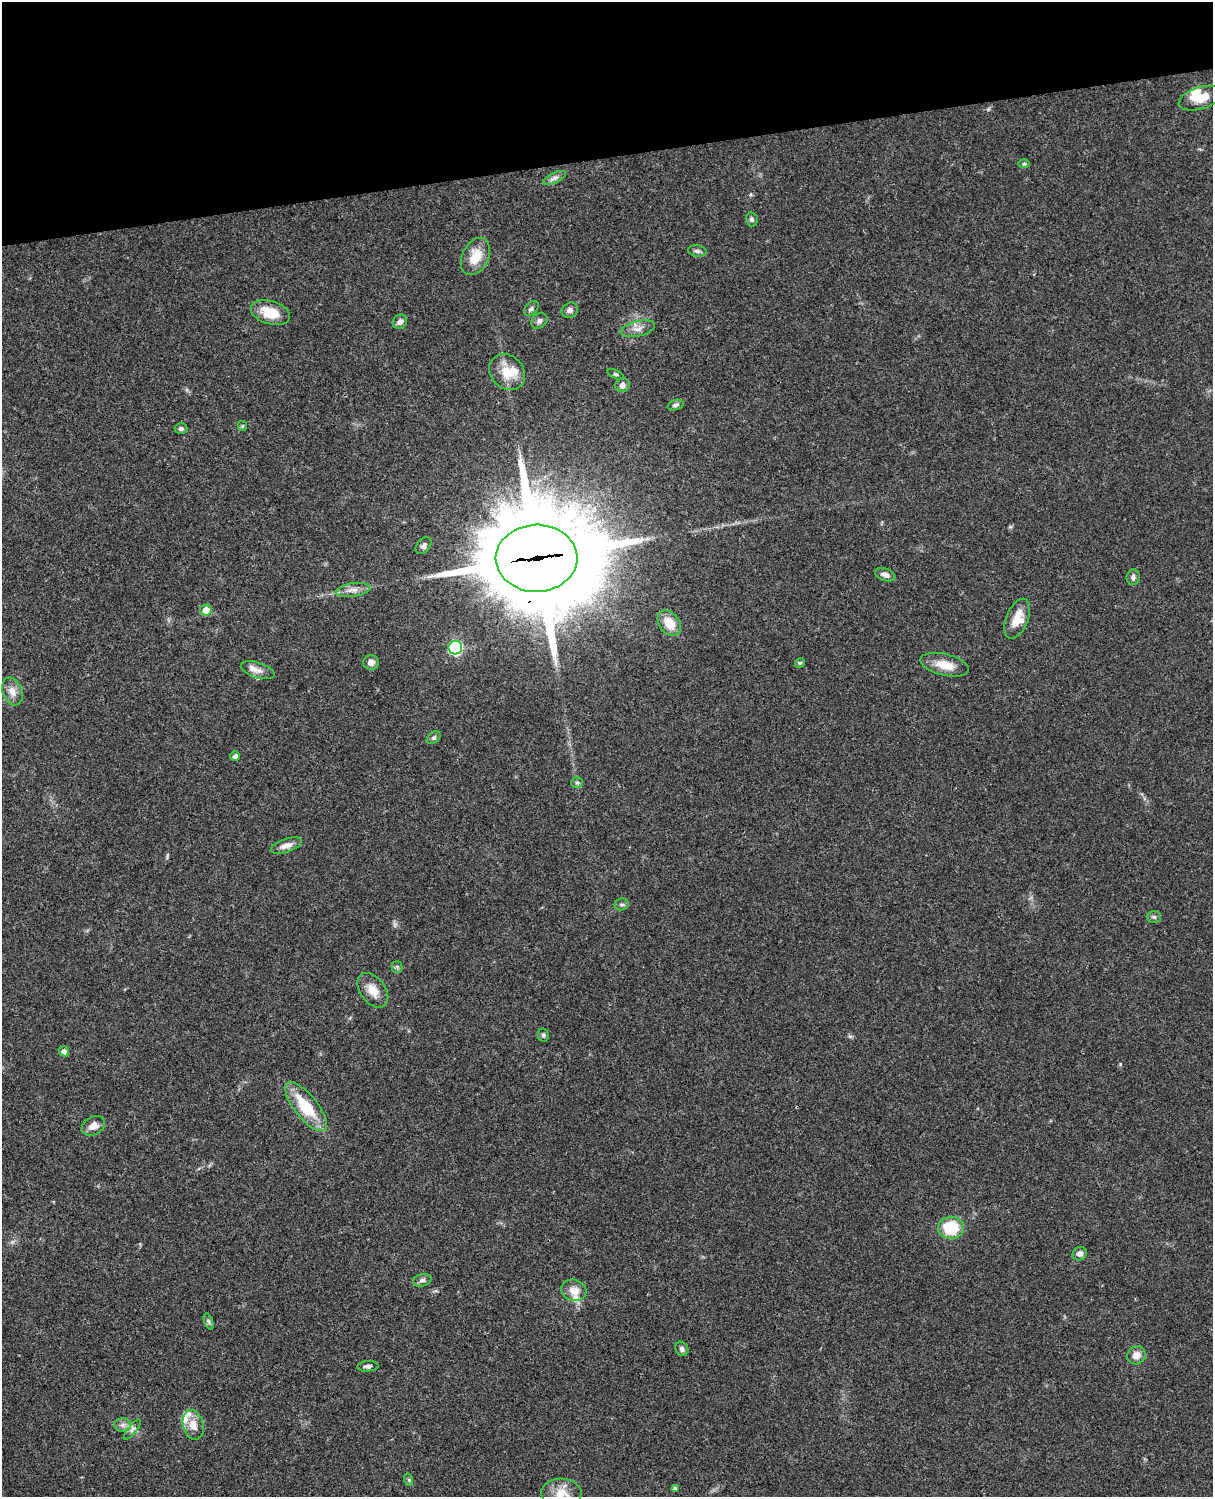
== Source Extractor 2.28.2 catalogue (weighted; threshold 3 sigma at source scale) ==
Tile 3 of 4 x 3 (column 3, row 1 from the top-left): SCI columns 2545-3755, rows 3268-4762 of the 5086 x 4928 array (HDU 1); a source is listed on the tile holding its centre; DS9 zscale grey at full resolution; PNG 1215 x 1499 px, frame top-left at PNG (2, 2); each listed source drawn as its Kron ellipse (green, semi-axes under 4 px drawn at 4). Shown black and unused: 10% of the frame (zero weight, under 3 of 4 exposures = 6% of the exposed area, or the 3 px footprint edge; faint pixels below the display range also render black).
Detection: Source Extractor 2.28.2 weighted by HDU 2 'WHT'; one run over the whole footprint, this tile lists its part. Background 0.075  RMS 0.0057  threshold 0.0257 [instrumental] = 3 sigma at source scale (4.5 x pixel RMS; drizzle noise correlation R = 1.50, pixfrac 1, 0.05/0.05 arcsec/px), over >= 5 px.
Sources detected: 63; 1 inside a brighter object's white glare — neither listed nor drawn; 4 inside a brighter listed object's ellipse — not listed separately; the other 58 listed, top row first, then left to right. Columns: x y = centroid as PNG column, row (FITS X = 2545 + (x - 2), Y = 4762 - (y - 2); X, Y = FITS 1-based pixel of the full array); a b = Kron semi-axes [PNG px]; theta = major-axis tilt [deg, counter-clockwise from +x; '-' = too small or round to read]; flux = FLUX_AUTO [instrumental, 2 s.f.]
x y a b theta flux
1201 98 23 11 18 8.5
1024 164 6 4 0 0.73
555 178 12 5 24 2.1
752 219 7 6 - 1.3
697 251 9 5 -8 1.8
475 256 20 13 63 11
531 309 8 6 42 1.4
570 310 8 7 - 2.1
270 313 20 11 -17 13
539 321 9 7 43 1.9
400 322 8 6 40 2.7
638 329 17 7 14 4.2
507 372 19 16 -45 11
616 374 9 4 -23 0.95
622 385 7 7 - 2.5
675 405 8 5 18 1.4
242 426 5 4 - 0.68
181 429 6 5 - 1.3
424 546 9 6 49 1.7
537 558 41 33 2 12000
885 575 10 6 -20 2.7
1133 577 8 6 83 1.8
353 590 17 6 8 4
206 610 6 5 - 5.9
1017 619 21 11 68 11
669 623 14 10 -51 9.9
455 648 7 6 - 89
371 662 8 7 - 3.3
800 663 5 4 - 0.78
945 665 25 10 -14 10
258 670 17 7 -18 4.1
12 691 14 9 -69 4.8
434 738 8 5 40 1.3
235 756 5 4 - 2.2
577 783 6 5 - 0.96
286 846 16 6 18 4
621 904 7 6 - 1.3
1154 917 7 6 - 1.1
397 967 5 5 - 1
373 990 19 12 -53 7.3
543 1035 7 5 -79 1.1
64 1051 5 5 - 2.4
306 1107 30 11 -51 22
93 1126 12 9 30 4.8
951 1228 13 11 -1 21
1080 1254 7 6 - 2.6
422 1280 9 6 14 1.9
574 1290 12 10 -16 6.2
209 1321 8 3 -71 1.1
682 1349 7 6 - 1.8
1136 1355 9 8 - 4.8
368 1366 10 5 5 1.6
122 1425 8 7 - 2.2
193 1425 15 10 -76 6.1
132 1430 12 4 51 1.8
409 1480 6 4 -72 0.79
675 1488 4 3 - 1
561 1493 20 15 -1 8.9
Overlapping masked pixels (flux is a lower limit): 1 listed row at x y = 537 558
Isophote crosses this tile's border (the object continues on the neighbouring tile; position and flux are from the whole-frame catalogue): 1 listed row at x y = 561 1493